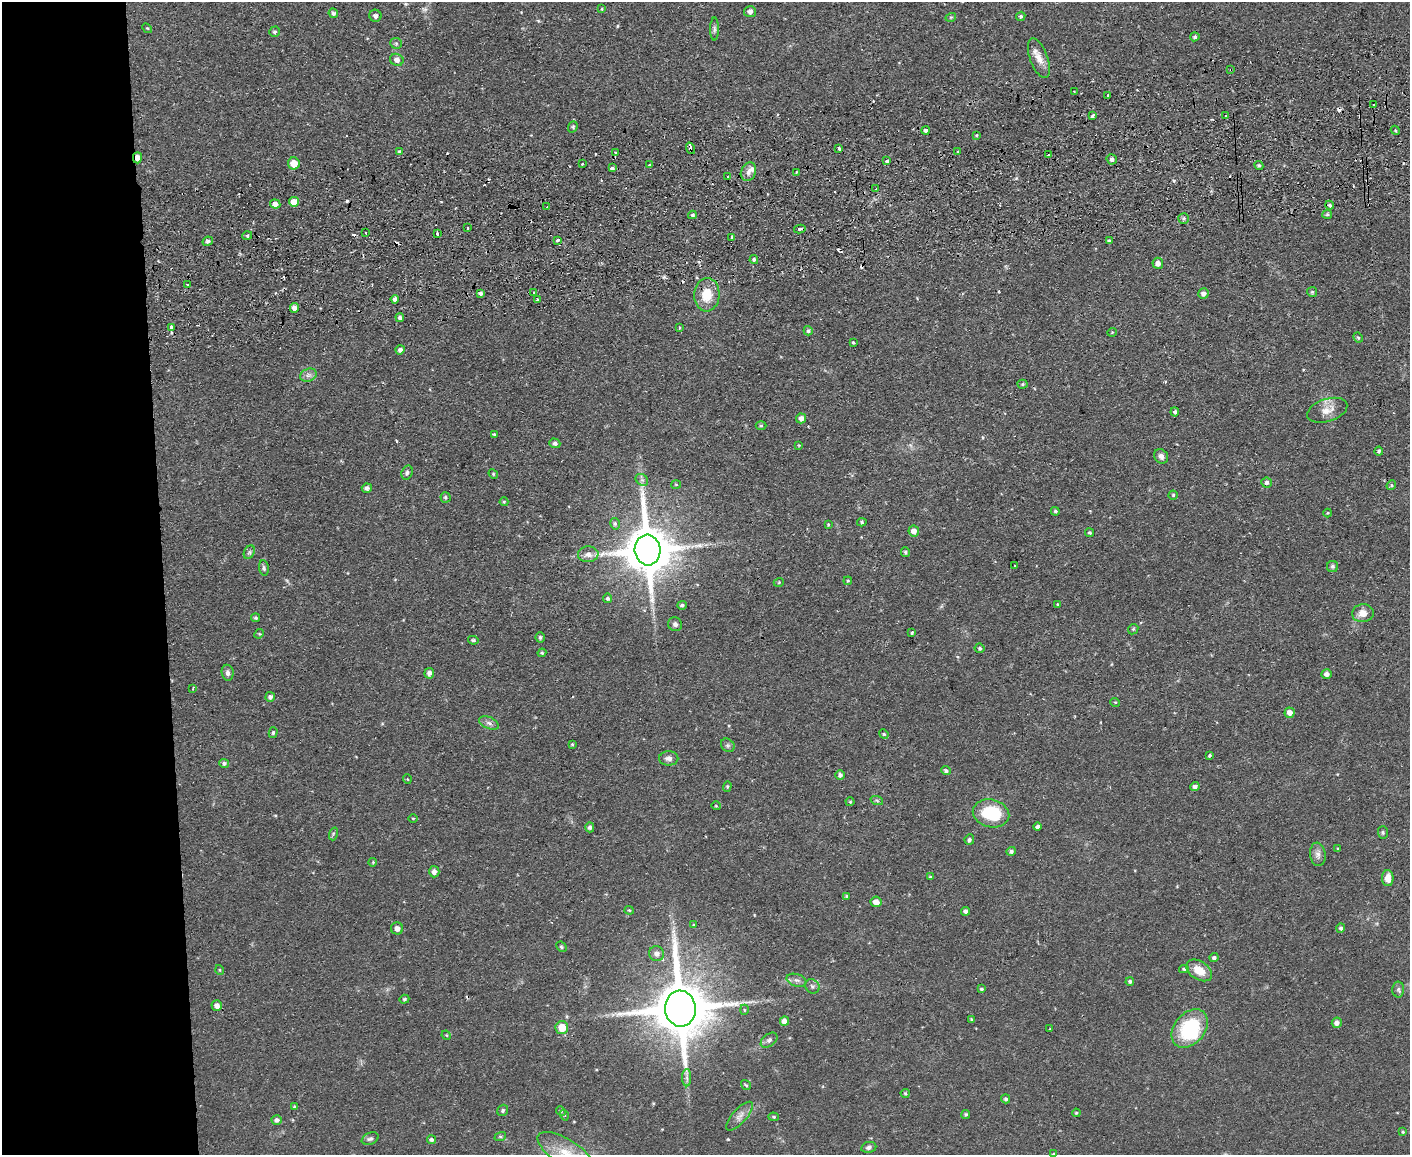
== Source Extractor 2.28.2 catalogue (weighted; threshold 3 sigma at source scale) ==
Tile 7 of 3 x 4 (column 1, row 3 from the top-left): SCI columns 130-1537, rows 1210-2362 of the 4593 x 4724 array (HDU 1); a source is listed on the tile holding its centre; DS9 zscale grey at full resolution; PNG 1412 x 1157 px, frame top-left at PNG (2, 2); each listed source drawn as its Kron ellipse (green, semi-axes under 4 px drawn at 4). Shown black and unused: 12% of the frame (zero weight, under 2 of 3 exposures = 3% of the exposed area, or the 3 px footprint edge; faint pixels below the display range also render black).
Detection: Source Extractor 2.28.2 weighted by HDU 2 'WHT'; one run over the whole footprint, this tile lists its part. Background 0.0535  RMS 0.0061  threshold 0.0276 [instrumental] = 3 sigma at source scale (4.5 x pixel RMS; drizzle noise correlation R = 1.50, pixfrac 1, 0.05/0.05 arcsec/px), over >= 5 px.
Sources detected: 233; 1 inside a brighter object's white glare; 17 cosmic-ray / hot-pixel residue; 1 long thin detection or spike segment (spike, bleed or trail) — neither listed nor drawn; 1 inside a brighter listed object's ellipse — not listed separately; the other 213 listed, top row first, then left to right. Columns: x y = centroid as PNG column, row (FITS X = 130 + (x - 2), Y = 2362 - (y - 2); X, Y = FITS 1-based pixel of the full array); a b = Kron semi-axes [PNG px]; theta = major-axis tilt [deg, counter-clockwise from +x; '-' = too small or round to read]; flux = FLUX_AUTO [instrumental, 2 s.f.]
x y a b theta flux
602 9 4 2 - 0.49
750 12 6 5 - 2.3
333 13 5 4 - 1.3
375 16 6 6 - 1.8
1021 16 5 4 - 1.2
951 17 5 3 - 0.62
147 28 5 4 - 0.7
714 29 11 4 90 1.5
274 32 5 5 - 1.2
1195 37 5 4 - 1.1
396 43 6 5 - 1.2
1039 58 21 9 -70 6.2
397 60 7 6 - 2.6
1231 70 3 3 - 1.2
1074 91 2 2 - 0.43
1108 95 3 3 - 1.3
1374 105 3 3 - 1.9
1226 115 3 2 - 0.61
1093 116 3 3 - 3.8
573 127 6 4 69 0.97
926 130 4 3 - 2.6
1395 130 5 3 - 0.73
976 135 4 3 - 0.81
690 148 6 3 -71 3.7
839 148 3 3 - 2.8
399 151 4 4 - 0.86
958 151 3 2 - 0.85
615 152 3 2 - 0.62
1049 155 3 2 - 0.81
137 158 5 4 - 3.9
1112 159 5 5 - 1.9
887 161 3 3 - 4.5
294 163 6 6 - 8.2
582 164 3 3 - 0.72
650 165 3 3 - 1.6
1259 165 5 4 - 0.82
612 168 4 3 - 2.2
748 172 9 7 65 2.6
796 172 3 2 - 0.82
728 176 3 2 - 1.2
876 189 3 3 - 0.93
294 202 5 5 - 6.9
275 204 5 4 - 3.6
1330 205 4 4 - 1.2
547 207 3 2 - 0.69
1327 214 5 4 - 0.82
692 215 4 3 - 1.1
1183 218 5 5 - 1.4
468 228 3 3 - 1
800 229 6 3 12 1.2
366 233 3 2 - 0.56
437 234 3 3 - 1.7
247 236 5 3 - 0.78
732 238 3 3 - 2.4
558 240 3 3 - 2.5
208 241 5 4 - 1.3
1109 241 4 3 - 1.4
754 259 4 4 - 1.3
1158 263 5 5 - 3.1
187 285 3 2 - 0.89
534 292 3 2 - 0.93
1312 292 5 5 - 0.76
481 293 4 4 - 1.5
1203 294 5 5 - 2.7
707 295 17 12 86 13
395 299 4 4 - 2.5
537 300 3 3 - 1.4
294 308 5 4 - 3
400 318 4 4 - 1.5
171 327 3 3 - 3.8
680 328 4 2 - 0.55
808 331 5 4 - 1.3
1112 332 5 3 - 0.45
1358 338 5 3 - 0.73
853 342 4 3 - 0.72
400 350 4 4 - 1.9
308 375 8 6 20 2.4
1022 384 5 4 - 0.78
1327 410 21 11 18 7
1175 412 4 4 - 1.2
801 418 5 5 - 2.6
761 426 5 3 - 0.82
494 434 4 3 - 0.73
555 443 5 4 - 1.6
799 445 4 3 - 0.48
1379 451 4 4 - 1.1
1161 456 8 6 -47 2.8
407 472 7 5 71 1.5
493 474 5 4 - 0.66
642 480 7 5 -43 1.6
1267 483 5 5 - 1.8
676 485 5 3 - 0.58
1391 485 5 4 - 0.83
367 488 5 4 - 1.7
1173 495 4 4 - 0.84
446 497 5 5 - 0.96
504 502 4 4 - 0.66
1055 511 4 4 - 1
1328 513 4 4 - 0.53
862 522 4 4 - 1
615 524 6 4 -77 1.1
828 525 3 2 - 0.53
914 531 6 5 - 3.8
1090 533 4 4 - 0.95
648 550 15 13 -85 2800
249 552 7 5 60 1.3
905 552 5 4 - 0.97
588 554 10 8 5 3.5
1015 566 3 2 - 0.64
1332 567 5 5 - 1.4
264 568 8 5 -81 1.2
848 581 4 4 - 0.64
779 582 5 3 - 0.51
607 598 5 4 - 1.1
682 605 5 4 - 1.1
1058 605 4 3 - 0.91
1363 613 11 9 6 5.3
255 618 4 4 - 1.1
675 624 7 6 - 1.7
1133 629 5 4 - 0.78
912 633 4 2 - 0.9
259 634 5 4 - 0.63
540 637 5 4 - 1.1
473 640 5 4 - 0.97
980 648 5 5 - 1
542 653 4 4 - 0.66
228 673 8 6 -82 2.2
429 673 5 5 - 2.3
1327 674 5 4 - 2.5
193 688 3 2 - 0.48
270 697 5 4 - 1.6
1115 702 5 3 - 0.51
1290 713 5 5 - 3.6
489 723 10 5 -23 2.1
273 733 5 4 - 0.9
884 734 5 4 - 0.9
572 744 3 3 - 0.69
728 745 7 6 - 1.4
1209 756 3 3 - 1
669 758 10 7 -1 2.8
224 763 5 4 - 1.5
946 771 5 4 - 1.4
840 775 5 4 - 1.8
407 779 4 3 - 0.46
727 786 5 4 - 0.82
1195 787 4 4 - 2
877 801 6 4 -20 0.84
850 802 4 4 - 0.67
716 806 5 3 - 0.48
991 813 18 13 -14 30
413 818 5 3 - 0.58
590 827 5 4 - 1.7
1037 827 4 3 - 5.5
1383 833 6 5 - 0.97
333 834 7 4 72 0.92
969 840 5 4 - 1.4
1338 849 3 3 - 0.64
1011 851 5 4 - 1.6
1318 854 12 7 -81 2.9
373 862 4 3 - 0.56
434 872 6 5 - 2.4
930 877 4 4 - 0.72
1388 878 8 6 -90 6.2
847 896 3 3 - 0.85
876 902 5 5 - 4.5
629 910 4 4 - 0.74
966 911 4 4 - 1.6
693 925 4 3 - 0.53
397 928 6 6 - 2.7
1341 928 4 4 - 1.2
561 947 6 4 -45 0.88
657 954 7 7 - 2.8
1214 958 4 4 - 1.3
1184 969 5 4 - 0.94
220 970 5 3 - 0.49
1199 970 14 9 -33 9.1
797 980 10 6 -17 2.3
1130 981 4 4 - 1.2
812 986 7 6 - 1.7
981 989 4 3 - 0.74
1398 989 8 6 -88 1.4
404 999 5 4 - 0.79
217 1006 5 5 - 2.4
680 1009 18 15 -83 4100
744 1010 5 3 - 0.66
971 1019 4 3 - 0.6
784 1021 5 4 - 4.2
1337 1023 5 5 - 2.6
562 1028 6 6 - 11
1190 1028 22 15 50 41
1050 1029 2 2 - 0.57
446 1035 5 4 - 0.55
769 1040 9 6 38 1.8
687 1078 9 4 -89 1.8
746 1085 5 3 - 0.73
905 1093 4 4 - 0.76
1006 1099 4 4 - 1.2
295 1107 4 3 - 0.91
503 1110 6 5 - 1.1
561 1111 5 4 - 0.67
1076 1113 4 3 - 0.67
966 1114 4 4 - 0.97
564 1115 5 3 - 0.67
740 1116 18 7 48 4.1
774 1117 5 4 - 0.91
277 1120 5 5 - 2
1403 1132 4 3 - 0.72
500 1137 6 4 17 0.85
370 1139 9 5 23 1.5
431 1140 5 4 - 1.1
869 1147 7 5 10 1.7
567 1153 33 13 -33 18
1053 1154 4 3 - 0.62
Overlapping masked pixels (flux is a lower limit): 3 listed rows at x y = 1231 70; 690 148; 137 158
Isophote crosses this tile's border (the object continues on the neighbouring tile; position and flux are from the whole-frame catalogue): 2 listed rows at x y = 567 1153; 1053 1154